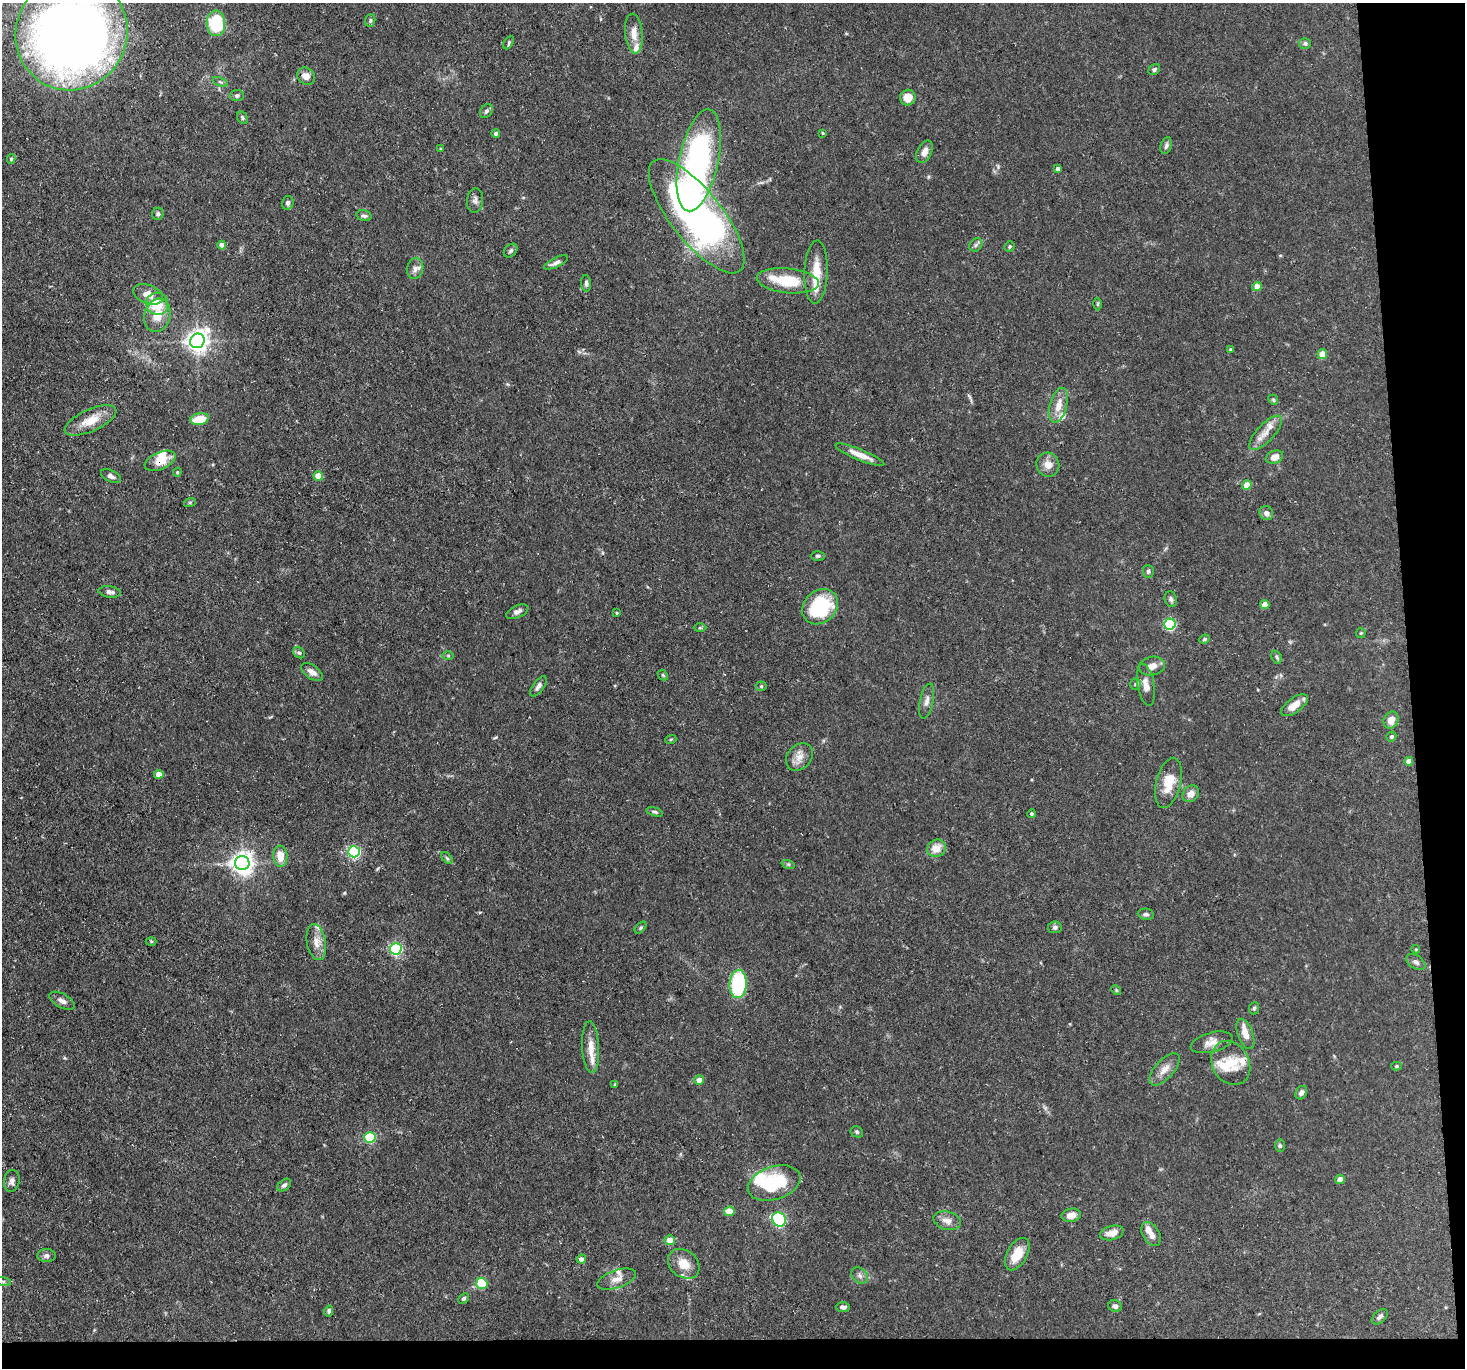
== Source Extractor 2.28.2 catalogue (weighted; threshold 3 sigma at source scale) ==
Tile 9 of 3 x 3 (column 3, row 3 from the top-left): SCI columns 2927-4389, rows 121-1486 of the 4389 x 4359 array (HDU 1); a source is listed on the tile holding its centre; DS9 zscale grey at full resolution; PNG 1467 x 1370 px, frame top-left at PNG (2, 3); each listed source drawn as its Kron ellipse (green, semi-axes under 4 px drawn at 4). Shown black and unused: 6% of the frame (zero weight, under 3 of 5 exposures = <1% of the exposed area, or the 3 px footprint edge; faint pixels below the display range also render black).
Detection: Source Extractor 2.28.2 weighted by HDU 2 'WHT'; one run over the whole footprint, this tile lists its part. Background 0.0618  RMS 0.004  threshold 0.018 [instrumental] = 3 sigma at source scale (4.5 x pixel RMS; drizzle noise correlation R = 1.50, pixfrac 1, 0.05/0.05 arcsec/px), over >= 5 px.
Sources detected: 160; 4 inside a brighter object's white glare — neither listed nor drawn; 10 inside a brighter listed object's ellipse — not listed separately; the other 146 listed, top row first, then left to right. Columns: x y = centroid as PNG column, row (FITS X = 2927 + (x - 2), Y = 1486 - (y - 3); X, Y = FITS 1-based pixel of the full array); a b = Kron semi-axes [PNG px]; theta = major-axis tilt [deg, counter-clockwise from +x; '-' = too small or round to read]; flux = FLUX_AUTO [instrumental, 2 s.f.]
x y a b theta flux
370 20 6 5 - 0.79
216 23 13 9 -89 21
72 33 58 55 60 530
634 34 20 9 -85 4.2
509 42 7 4 61 0.75
1305 43 6 5 - 0.94
1154 69 6 5 - 0.74
306 76 9 8 - 2.9
220 82 8 4 -22 0.72
237 95 6 5 - 0.91
908 98 8 7 - 5.2
486 111 8 5 52 1.1
242 118 7 5 -60 0.72
496 133 4 4 - 0.92
823 133 4 4 - 0.37
1166 146 9 5 71 1.1
441 149 4 3 - 0.39
924 152 12 7 64 2.6
11 159 5 4 - 0.65
699 160 52 19 78 80
1058 169 4 3 - 1.2
475 200 12 8 82 1.5
288 203 7 5 76 1.2
158 214 6 5 - 0.82
364 216 7 5 -16 1
697 216 70 25 -52 180
222 245 4 4 - 3.2
976 245 7 6 - 0.97
1010 247 6 5 - 0.57
511 251 8 5 46 0.88
556 262 13 5 25 1.6
415 268 11 8 76 1.9
816 272 32 11 88 9.4
788 281 31 12 -6 14
586 283 8 5 -85 0.98
1257 286 4 4 - 3.6
148 294 16 9 -21 3.8
157 304 11 11 - 10
1097 304 6 4 89 0.46
157 315 17 13 75 6.2
197 341 7 7 - 280
1230 349 4 3 - 0.47
1322 354 5 4 - 5.3
1273 400 5 4 - 0.54
1058 405 18 8 74 5.1
200 419 9 6 12 9.4
90 420 28 11 24 7.7
1266 433 22 8 47 4.5
860 455 26 5 -23 4.7
1274 457 9 6 22 3
160 461 16 8 23 5.8
1048 465 12 11 - 3.7
177 472 4 3 - 0.47
111 476 10 5 -24 1.5
318 476 5 4 - 6.6
1247 485 4 4 - 5.6
190 502 6 4 19 0.48
1266 513 7 6 - 1.7
818 556 7 4 1 0.71
1148 571 6 5 - 0.86
109 592 11 5 -8 1.8
1171 599 8 6 -75 1
1265 605 4 4 - 5.1
820 607 19 16 44 28
517 612 12 6 24 1.6
617 613 3 2 - 0.41
1170 624 5 5 - 42
700 628 6 4 1 0.53
1361 633 5 5 - 0.47
1204 639 5 3 - 0.57
299 653 6 5 - 0.75
448 656 6 4 -1 0.47
1277 657 7 4 -61 0.69
1152 666 13 9 10 3.1
312 672 12 6 -36 2.5
663 675 6 4 -46 0.56
1136 684 5 5 - 0.65
1146 685 21 8 -80 3.6
538 686 12 5 54 1.6
761 686 5 5 - 0.61
927 701 18 6 78 2.2
1295 705 15 7 37 4.7
1391 720 9 7 65 3.6
1391 737 5 4 - 0.71
671 739 5 3 - 0.38
799 757 15 12 50 3.8
1409 761 4 4 - 3.2
159 774 4 4 - 3.8
1168 783 25 12 76 8.2
1191 794 9 7 45 2.7
655 812 8 4 -17 0.77
1031 814 4 4 - 0.7
936 848 10 8 32 4.5
354 852 6 5 - 66
280 856 10 7 -85 5.9
447 858 7 4 -45 0.66
242 863 7 7 - 290
788 864 7 4 -18 0.61
1146 914 8 5 -9 0.92
1055 927 7 6 - 0.96
641 928 7 4 46 0.6
151 941 5 3 - 0.4
316 942 18 9 -80 4
396 949 6 6 - 65
1416 949 4 4 - 0.42
1416 962 10 6 -33 1.4
738 984 14 8 86 33
1116 990 5 4 - 0.44
62 1001 14 7 -28 2
1254 1008 6 5 - 0.69
1245 1034 16 7 -70 4.1
1212 1042 21 9 15 3.7
591 1047 26 8 -87 5.1
1231 1063 23 18 -62 9.5
1396 1066 5 4 - 0.6
1165 1069 20 9 47 3.8
699 1080 5 4 - 3
615 1084 3 3 - 0.49
1301 1093 7 5 62 1.4
857 1132 6 5 - 0.7
370 1137 5 5 - 32
1280 1146 6 5 - 0.71
1340 1179 5 4 - 3.6
12 1181 11 8 81 1.7
774 1183 27 16 18 24
284 1185 8 5 40 1.1
729 1211 5 4 - 6.5
1071 1215 10 6 11 3.5
779 1219 7 6 - 63
947 1221 14 9 -16 3.1
1112 1233 12 7 16 3.7
1151 1234 13 8 -60 2.8
670 1240 5 5 - 4.4
1017 1254 18 10 60 7.8
47 1256 9 6 -1 1.4
581 1259 4 4 - 2
684 1264 17 13 -38 5.9
860 1275 9 7 -40 1.5
617 1279 20 9 19 3.4
3 1281 8 4 -8 0.8
482 1284 6 5 - 14
464 1298 6 4 43 0.85
1115 1306 7 6 - 1.3
843 1307 7 4 0 1.2
329 1311 5 4 - 0.78
1380 1317 9 6 42 1.2
Overlapping masked pixels (flux is a lower limit): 1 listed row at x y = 160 461
Isophote crosses this tile's border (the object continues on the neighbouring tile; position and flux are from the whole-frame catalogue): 2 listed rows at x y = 72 33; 3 1281